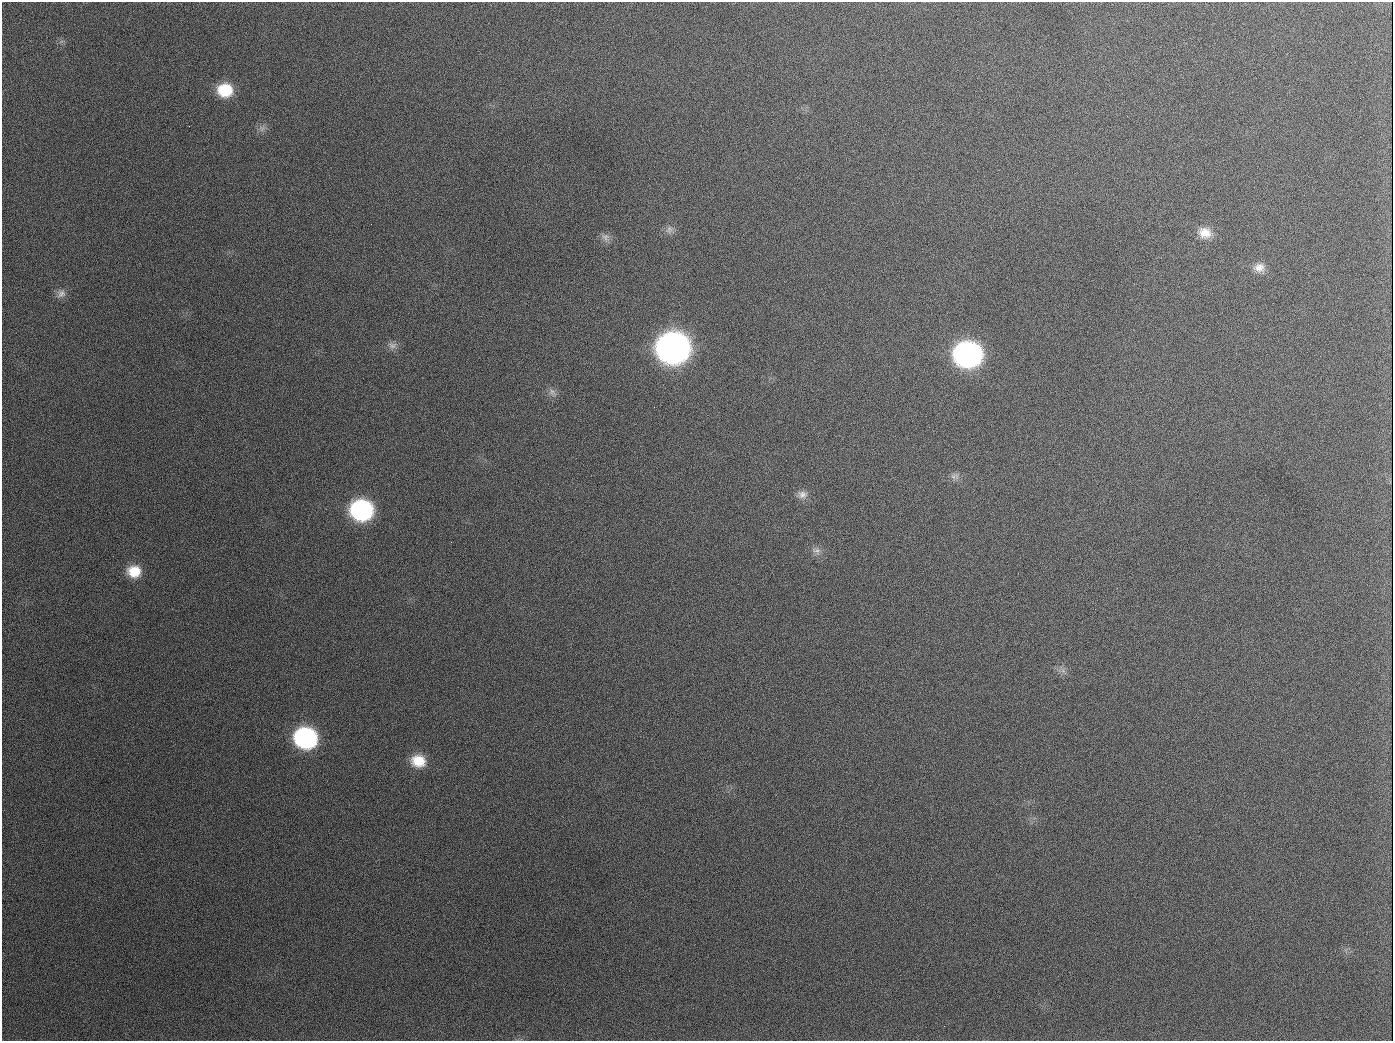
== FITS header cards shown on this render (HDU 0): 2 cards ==
NAXIS1  =                 1391
NAXIS2  =                 1039

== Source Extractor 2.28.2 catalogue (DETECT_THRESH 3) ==
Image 1391 x 1039 px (HDU 0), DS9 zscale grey, 1 PNG px = 1 image px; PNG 1395 x 1043 px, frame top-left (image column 1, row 1039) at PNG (2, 2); no overlay
Background 1660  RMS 74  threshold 221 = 3 sigma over >= 5 px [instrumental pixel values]
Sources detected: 22; all 22 listed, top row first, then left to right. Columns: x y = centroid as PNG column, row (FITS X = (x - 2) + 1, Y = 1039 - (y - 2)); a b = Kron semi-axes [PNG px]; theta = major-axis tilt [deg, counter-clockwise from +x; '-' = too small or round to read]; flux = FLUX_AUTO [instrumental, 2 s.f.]
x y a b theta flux
225 90 16 14 -6 1.8e+05
189 126 2 2 - 6.9e+03
262 128 8 7 - 2.1e+04
669 230 11 9 66 2.6e+04
1205 233 16 13 -15 7.4e+04
605 237 12 10 -35 3.0e+04
1259 268 15 12 1 4.8e+04
61 294 13 11 31 3.2e+04
392 345 12 9 3 2.8e+04
673 348 19 17 -8 5.0e+06
967 354 18 16 -11 2.2e+06
552 392 13 7 -65 2.4e+04
654 407 3 2 - 3.8e+03
955 476 14 8 1 2.6e+04
802 494 14 10 2 3.6e+04
362 510 17 15 -8 8.8e+05
816 551 13 9 -18 3.1e+04
134 571 16 14 -9 1.1e+05
1063 671 7 4 -18 1.5e+04
306 738 17 15 -16 9.1e+05
418 761 17 14 -11 1.2e+05
944 1026 2 2 - 6.0e+03